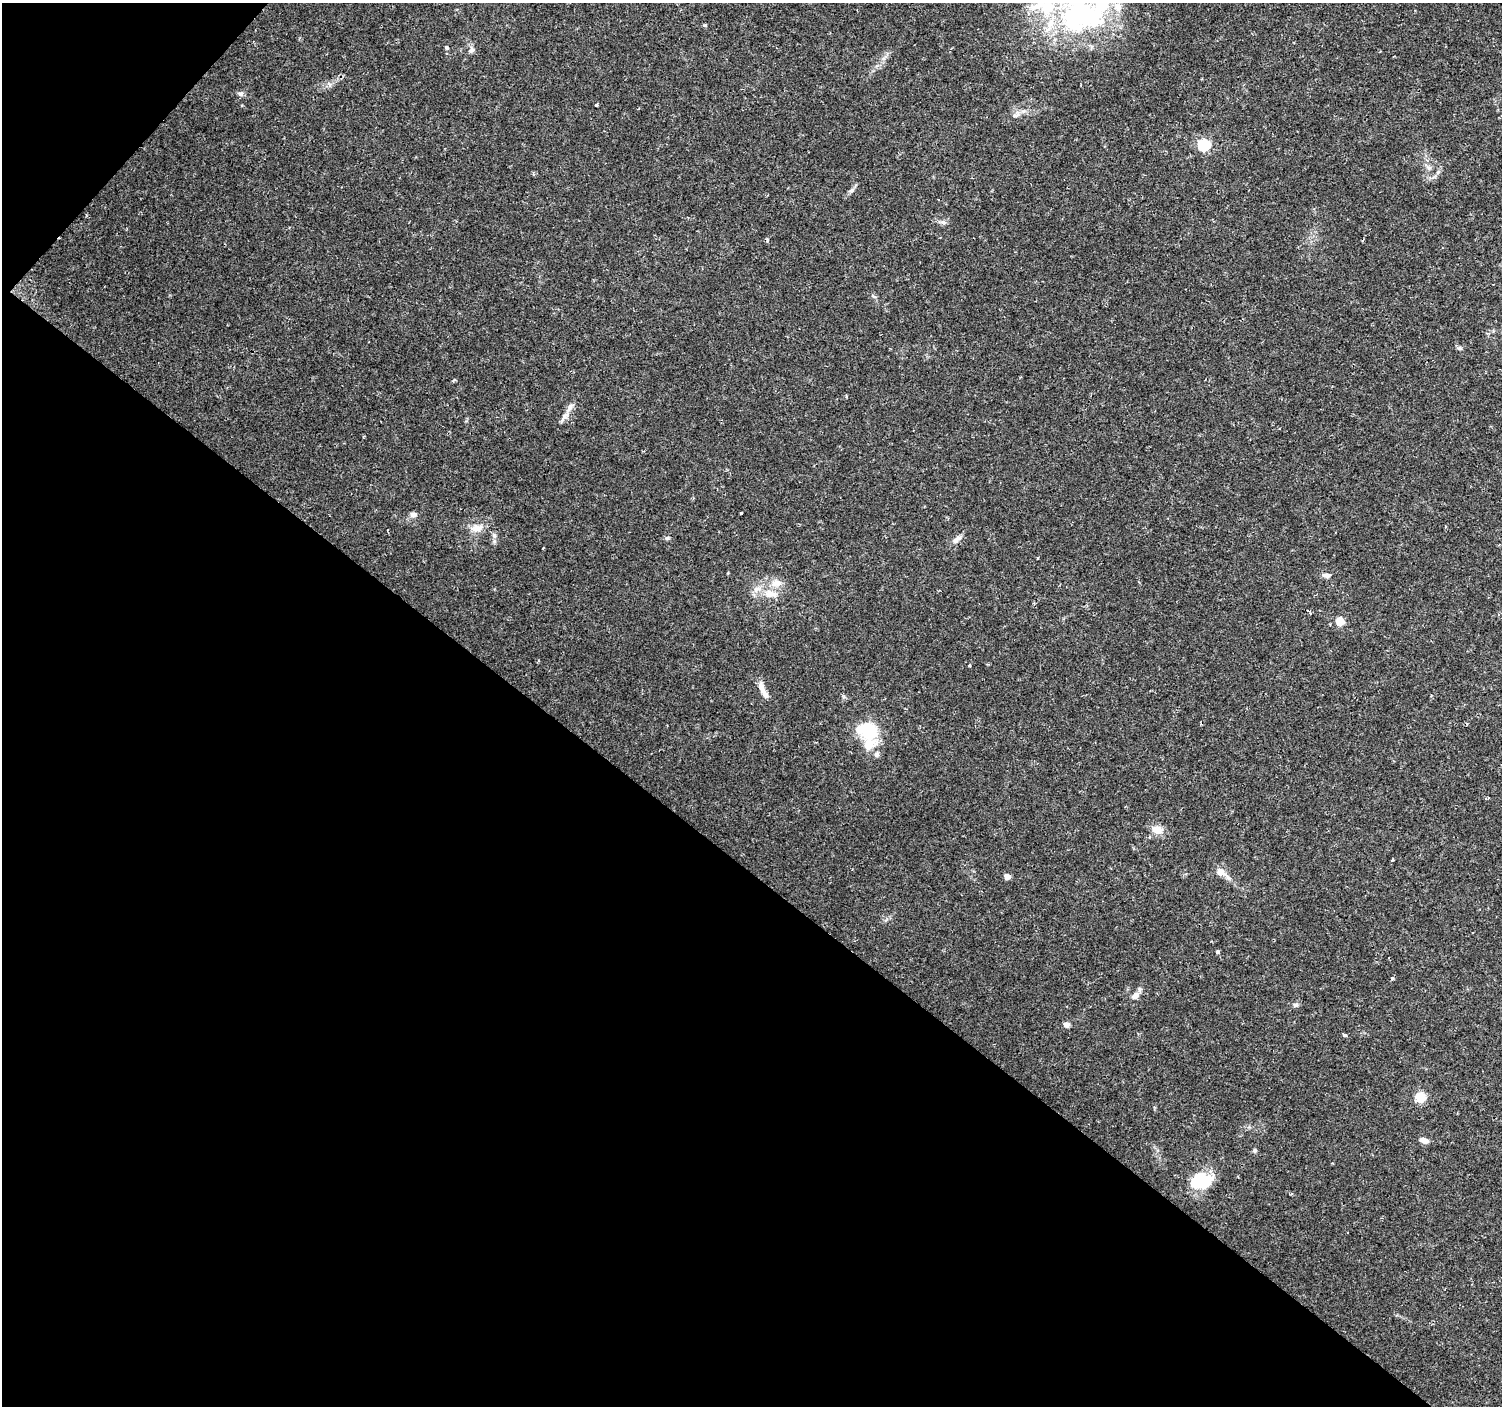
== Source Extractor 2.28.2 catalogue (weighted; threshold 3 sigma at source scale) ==
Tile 9 of 4 x 4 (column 1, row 3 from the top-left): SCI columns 6-1505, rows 1642-3045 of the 6006 x 6026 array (HDU 1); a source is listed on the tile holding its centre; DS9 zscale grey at full resolution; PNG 1504 x 1408 px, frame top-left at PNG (2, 3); no overlay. Shown black and unused: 40% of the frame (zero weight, under 2 of 3 exposures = <1% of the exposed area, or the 3 px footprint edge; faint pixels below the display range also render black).
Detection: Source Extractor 2.28.2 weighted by HDU 2 'WHT'; one run over the whole footprint, this tile lists its part. Background 0.0217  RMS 0.0027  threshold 0.0123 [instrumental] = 3 sigma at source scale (4.5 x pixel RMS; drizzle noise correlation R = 1.50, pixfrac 1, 0.0396/0.0396 arcsec/px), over >= 5 px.
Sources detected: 50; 3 inside a brighter object's white glare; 1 cosmic-ray / hot-pixel residue — not listed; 5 inside a brighter listed object's ellipse — not listed separately; the other 41 listed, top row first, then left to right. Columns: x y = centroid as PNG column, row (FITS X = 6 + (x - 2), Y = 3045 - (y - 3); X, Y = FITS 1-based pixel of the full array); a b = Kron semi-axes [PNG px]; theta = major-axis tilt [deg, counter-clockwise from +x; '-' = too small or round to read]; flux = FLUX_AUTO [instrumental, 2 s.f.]
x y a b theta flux
1078 16 61 55 -87 54
705 25 5 4 - 0.29
446 47 4 3 - 0.88
471 50 10 7 63 0.99
241 94 8 7 - 0.71
596 105 3 3 - 0.4
1015 115 8 4 8 0.66
1204 145 6 6 - 31
1428 167 11 3 -48 0.64
852 190 7 6 - 0.66
943 222 8 6 -21 0.76
1459 348 7 5 -13 0.56
454 380 6 4 44 0.31
570 408 15 6 56 1.6
741 513 3 3 - 0.46
413 514 8 6 -7 1.1
477 528 17 10 7 2.7
494 536 8 6 -70 0.76
667 538 6 5 - 0.48
955 541 10 7 37 1.4
1326 575 10 6 -4 1
776 583 16 9 9 2.7
769 594 14 12 4 3.4
1340 621 8 8 - 3
969 665 3 3 - 0.26
763 691 25 7 -63 2.4
868 731 14 11 -22 19
868 745 20 15 50 4.8
1157 830 13 10 -13 3
1221 872 13 10 -26 2.3
1007 876 5 4 - 2.3
1218 952 4 3 - 1.2
1392 978 4 4 - 0.42
1135 995 12 8 37 1.6
1295 1005 8 6 -4 0.71
1066 1025 7 6 - 1.1
1344 1035 4 3 - 1.3
1420 1097 8 8 - 5.9
1424 1141 8 5 -18 2
1255 1150 6 5 - 0.45
1203 1180 21 18 1 10
Isophote crosses this tile's border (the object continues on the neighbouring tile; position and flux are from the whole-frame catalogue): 1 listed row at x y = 1078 16